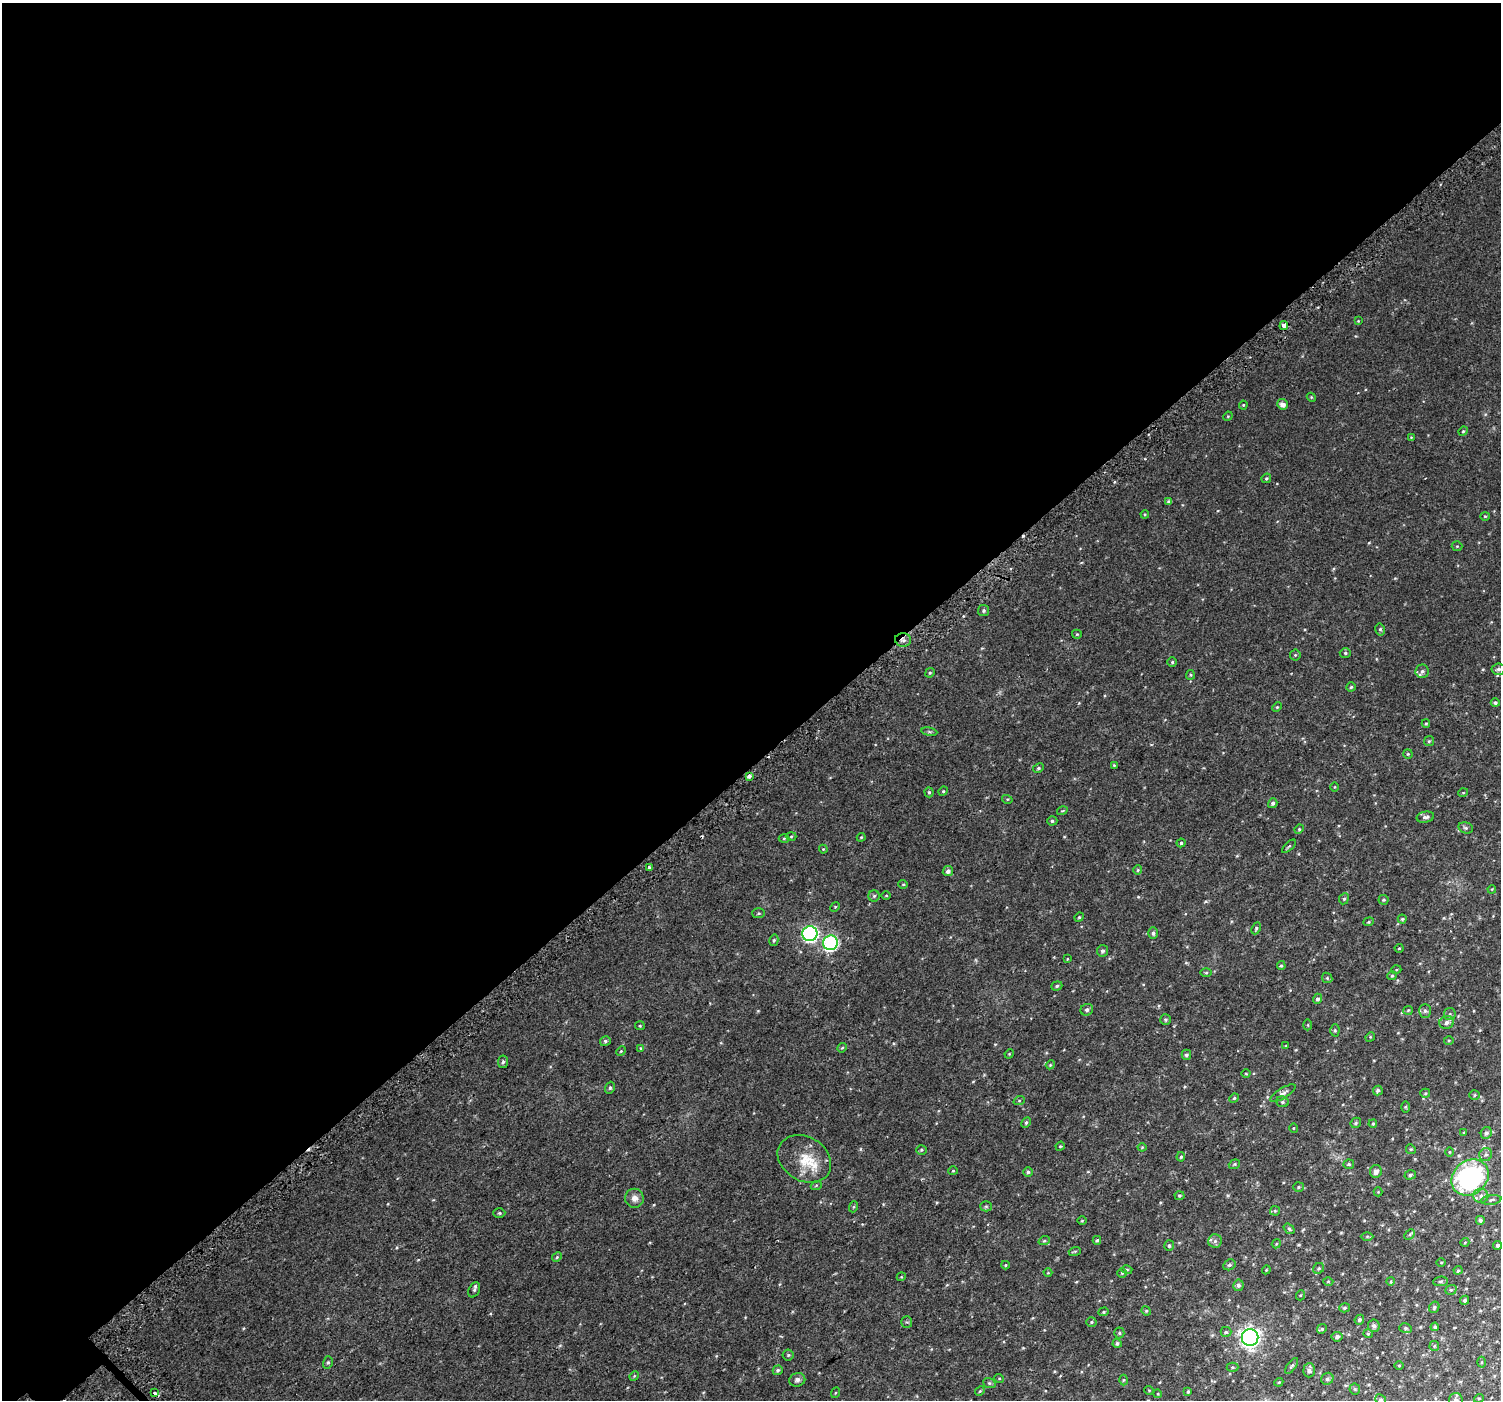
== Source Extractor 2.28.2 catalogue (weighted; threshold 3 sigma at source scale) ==
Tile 2 of 4 x 4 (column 2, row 1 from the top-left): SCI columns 1551-3049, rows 4472-5869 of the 6110 x 6080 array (HDU 1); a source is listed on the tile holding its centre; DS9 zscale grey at full resolution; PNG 1503 x 1402 px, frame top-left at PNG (2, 3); each listed source drawn as its Kron ellipse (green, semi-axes under 4 px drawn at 4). Shown black and unused: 55% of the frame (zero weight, under 2 of 3 exposures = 3% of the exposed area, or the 3 px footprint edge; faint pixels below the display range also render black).
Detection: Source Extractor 2.28.2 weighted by HDU 2 'WHT'; one run over the whole footprint, this tile lists its part. Background 0.0149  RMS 0.0057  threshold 0.0258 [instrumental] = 3 sigma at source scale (4.5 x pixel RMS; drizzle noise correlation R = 1.50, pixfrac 1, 0.0396/0.0396 arcsec/px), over >= 5 px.
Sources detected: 223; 3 cosmic-ray / hot-pixel residue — neither listed nor drawn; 3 inside a brighter listed object's ellipse — not listed separately; the other 217 listed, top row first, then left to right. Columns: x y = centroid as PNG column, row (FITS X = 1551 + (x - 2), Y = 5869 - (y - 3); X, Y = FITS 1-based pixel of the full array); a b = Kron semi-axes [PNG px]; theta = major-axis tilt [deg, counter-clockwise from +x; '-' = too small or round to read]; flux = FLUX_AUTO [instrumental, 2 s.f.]
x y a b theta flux
1358 321 4 4 - 0.44
1284 326 4 3 - 3.9
1311 397 5 3 - 0.47
1283 404 5 5 - 2.8
1243 405 4 4 - 0.54
1228 416 5 4 - 0.49
1463 431 5 4 - 0.62
1411 437 4 3 - 0.41
1266 478 5 4 - 0.72
1169 501 4 3 - 0.96
1145 514 4 3 - 0.47
1485 516 4 4 - 0.58
1457 546 5 5 - 0.63
984 610 6 5 - 1.1
1380 629 6 5 - 0.97
1077 634 5 4 - 0.53
903 640 8 7 - 2.2
1345 653 5 5 - 0.84
1295 655 5 5 - 0.77
1172 662 5 4 - 0.69
1498 669 7 5 5 1.7
1422 671 7 6 - 1.5
930 673 5 4 - 0.63
1190 675 5 4 - 0.64
1351 687 4 4 - 0.79
1495 703 4 4 - 1.1
1277 707 5 3 - 0.55
1426 724 4 4 - 0.62
929 732 8 4 -9 0.91
1429 741 5 5 - 0.73
1408 754 5 4 - 0.63
1114 765 4 3 - 0.46
1038 768 6 4 28 0.85
749 776 3 3 - 5
1335 787 4 3 - 0.41
943 791 5 4 - 0.63
929 792 5 4 - 0.83
1463 793 5 3 - 0.46
1007 799 5 3 - 0.54
1273 803 5 4 - 1.4
1062 811 5 3 - 0.51
1425 817 9 5 11 1.7
1052 821 5 4 - 0.94
1466 828 7 5 -14 1.1
1299 829 5 4 - 0.61
791 836 5 3 - 0.56
861 837 4 3 - 0.5
784 838 5 3 - 0.62
1181 843 4 4 - 0.79
1289 846 8 3 44 0.74
823 849 4 4 - 0.48
649 867 4 3 - 1.8
1138 870 5 4 - 0.55
948 871 5 5 - 2
903 884 5 4 - 0.57
1492 889 4 3 - 0.44
874 896 5 5 - 0.93
886 896 5 3 - 0.47
1344 899 6 4 65 0.94
1384 900 5 5 - 0.84
835 907 5 4 - 0.54
759 913 6 5 - 0.76
1079 917 5 4 - 0.67
1402 919 4 4 - 0.65
1369 922 5 4 - 0.7
1256 928 6 4 64 0.8
1153 933 5 5 - 1.2
810 934 7 7 - 110
774 940 6 4 75 0.79
830 943 7 7 - 84
1399 948 4 4 - 0.55
1102 951 6 5 - 1.4
1067 959 4 2 - 0.36
1281 966 4 4 - 0.71
1396 970 5 3 - 0.49
1206 973 6 4 0 0.64
1392 976 4 4 - 0.63
1327 978 5 4 - 0.7
1057 986 6 4 20 0.94
1317 999 5 4 - 1.5
1087 1010 6 5 - 1.3
1408 1010 5 4 - 0.5
1425 1011 7 6 - 1.3
1450 1014 6 5 - 1.1
1165 1019 5 5 - 0.89
1447 1022 7 6 - 2
1308 1025 5 3 - 0.51
640 1026 5 4 - 0.58
1335 1030 6 4 89 0.76
1370 1037 5 4 - 0.46
1449 1040 5 3 - 0.53
605 1041 6 5 - 0.95
1286 1045 4 2 - 0.38
641 1048 4 4 - 0.5
842 1048 5 4 - 0.61
621 1051 5 4 - 0.61
1009 1054 5 4 - 0.46
1186 1055 5 5 - 1.2
503 1062 6 5 - 1
1050 1065 4 3 - 0.52
1246 1074 4 3 - 0.41
610 1088 6 4 68 0.85
1378 1090 5 4 - 1.3
1283 1093 14 5 31 1.8
1425 1093 5 4 - 0.64
1475 1095 5 5 - 0.67
1234 1098 5 4 - 0.64
1019 1101 6 3 19 0.54
1282 1102 6 5 - 0.94
1405 1107 6 4 -89 0.61
1026 1122 6 4 62 0.92
1356 1123 6 4 48 0.72
1373 1124 4 3 - 0.64
1293 1128 5 3 - 0.47
1464 1133 4 3 - 0.65
1486 1133 6 5 - 1.4
1060 1146 5 4 - 0.6
1142 1147 4 4 - 0.51
1411 1149 5 4 - 0.76
921 1150 5 4 - 0.73
1449 1152 5 3 - 0.51
1486 1155 7 6 - 1.5
1181 1157 5 4 - 0.76
804 1159 28 22 -31 14
1234 1164 6 4 21 0.75
1349 1164 5 4 - 0.93
953 1171 5 4 - 0.54
1376 1171 6 6 - 2.5
1028 1172 5 5 - 0.89
1410 1175 6 4 19 0.95
1470 1177 20 16 40 93
816 1186 5 3 - 0.57
1298 1187 5 5 - 0.78
1378 1192 4 4 - 0.45
1179 1196 5 4 - 0.71
1481 1196 7 7 - 2.5
634 1198 9 9 - 3.1
1491 1200 10 5 8 1.4
986 1206 5 5 - 0.82
853 1207 5 3 - 0.62
1275 1211 5 4 - 0.63
499 1213 6 5 - 0.83
1480 1220 5 5 - 1.7
1082 1221 5 3 - 0.47
1289 1229 6 4 -38 1.1
1410 1235 6 4 45 0.72
1367 1236 6 4 0 0.69
1097 1240 4 3 - 0.81
1044 1241 6 3 19 0.65
1215 1241 7 6 - 1.4
1465 1242 4 3 - 0.35
1276 1244 5 3 - 0.53
1497 1245 4 4 - 1.1
1169 1246 5 5 - 0.89
1075 1251 6 4 18 0.64
557 1257 5 4 - 0.69
1441 1262 5 3 - 0.49
1005 1265 4 4 - 0.53
1229 1265 6 5 - 1.1
1319 1268 6 5 - 0.82
1127 1270 5 4 - 0.67
1266 1270 4 3 - 0.44
1458 1270 4 4 - 0.54
1048 1273 4 3 - 0.4
1122 1273 4 4 - 0.65
901 1277 4 3 - 0.47
1328 1281 5 3 - 0.46
1391 1281 4 3 - 0.46
1440 1281 7 4 6 0.88
1238 1285 5 5 - 1.5
474 1290 8 5 63 1.2
1451 1290 6 4 21 0.93
1301 1295 5 3 - 0.47
1465 1300 5 4 - 0.86
1434 1307 6 5 - 0.87
1345 1308 5 4 - 0.84
1146 1311 5 4 - 0.65
1104 1312 5 4 - 0.69
1359 1320 5 4 - 1
907 1322 5 5 - 0.8
1091 1322 5 4 - 0.73
1374 1326 6 6 - 1.5
1435 1327 4 4 - 0.69
1405 1328 6 5 - 0.91
1322 1329 5 4 - 0.6
1226 1332 5 5 - 0.78
1119 1333 5 5 - 0.8
1368 1334 5 4 - 0.64
1250 1337 8 8 - 260
1337 1337 5 5 - 1.5
1117 1343 4 4 - 1.1
1434 1346 5 5 - 0.68
788 1355 5 5 - 0.77
328 1362 6 5 - 0.87
1481 1362 5 3 - 0.61
1399 1365 5 3 - 0.53
1292 1366 9 4 53 0.87
1233 1367 6 4 0 0.73
778 1370 5 4 - 1
1309 1370 7 5 87 1.8
634 1376 5 4 - 0.61
999 1378 5 3 - 0.46
1327 1379 6 5 - 1.4
797 1380 8 7 - 1.8
1124 1380 5 3 - 0.52
1279 1382 4 3 - 0.49
989 1383 6 5 - 0.85
1355 1389 5 5 - 0.88
1149 1390 5 3 - 0.38
980 1391 5 4 - 0.69
1188 1392 4 3 - 0.63
155 1393 3 3 - 1.7
835 1393 5 3 - 0.49
1158 1394 4 3 - 0.46
1479 1398 5 3 - 0.46
1381 1400 6 5 - 1.1
1456 1400 7 7 - 1.6
Overlapping masked pixels (flux is a lower limit): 2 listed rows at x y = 1284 326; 903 640
Isophote crosses this tile's border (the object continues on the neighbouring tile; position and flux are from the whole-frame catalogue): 2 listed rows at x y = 1381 1400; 1456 1400